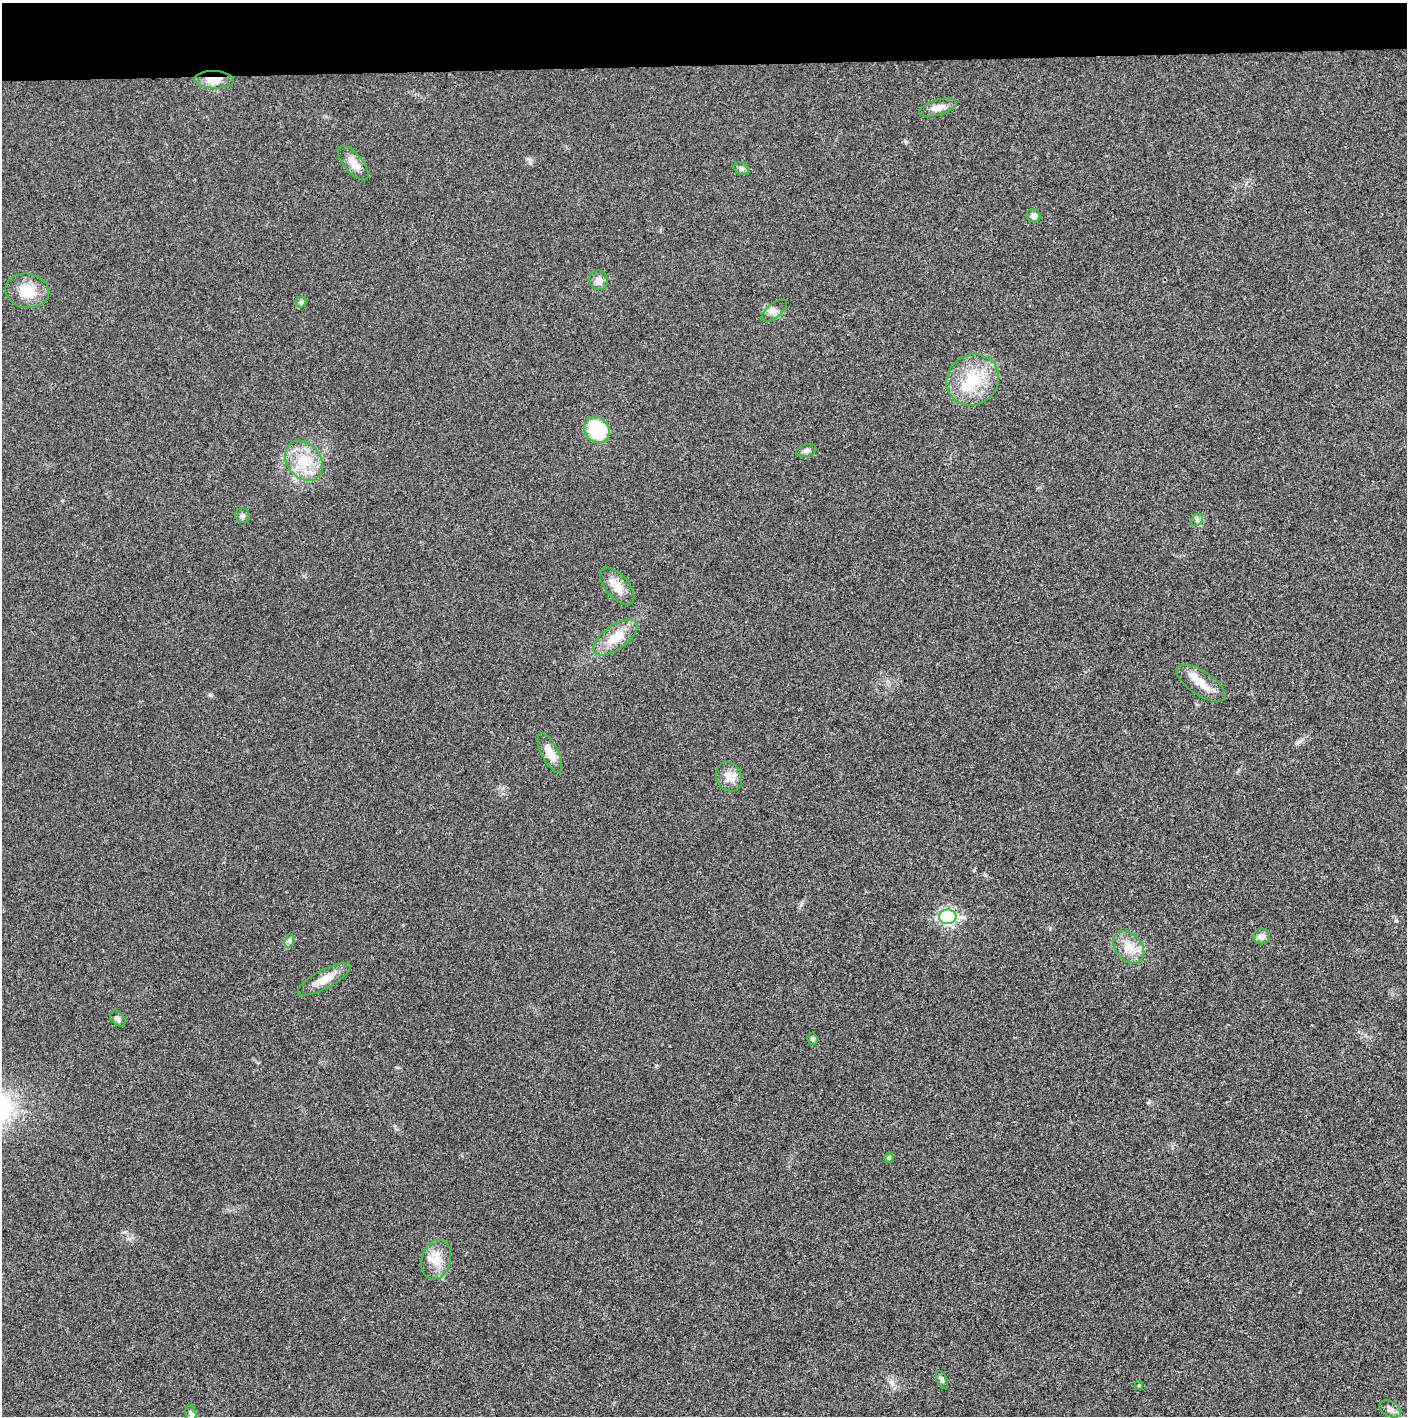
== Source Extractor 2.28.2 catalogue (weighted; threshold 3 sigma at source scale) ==
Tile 2 of 3 x 3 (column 2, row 1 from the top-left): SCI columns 1410-2814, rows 2830-4243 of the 4221 x 4243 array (HDU 1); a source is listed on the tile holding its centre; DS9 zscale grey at full resolution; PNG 1409 x 1418 px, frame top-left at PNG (2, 3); each listed source drawn as its Kron ellipse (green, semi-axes under 4 px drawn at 4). Shown black and unused: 4% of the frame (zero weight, under 3 of 4 exposures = <1% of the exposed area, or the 3 px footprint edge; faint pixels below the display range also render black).
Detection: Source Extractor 2.28.2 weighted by HDU 2 'WHT'; one run over the whole footprint, this tile lists its part. Background 0.019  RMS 0.0051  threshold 0.023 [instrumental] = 3 sigma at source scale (4.5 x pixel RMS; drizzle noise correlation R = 1.50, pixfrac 1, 0.05/0.05 arcsec/px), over >= 5 px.
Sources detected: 35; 2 inside a brighter listed object's ellipse — not listed separately; the other 33 listed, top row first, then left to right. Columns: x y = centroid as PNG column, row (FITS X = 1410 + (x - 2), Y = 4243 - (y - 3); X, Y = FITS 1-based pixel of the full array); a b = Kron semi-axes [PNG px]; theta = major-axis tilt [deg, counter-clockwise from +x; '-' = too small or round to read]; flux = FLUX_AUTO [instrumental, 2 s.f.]
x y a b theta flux
214 80 20 8 -2 8.2
938 108 19 7 16 4.2
353 163 21 9 -51 5.7
741 169 8 6 -33 1.4
1034 216 7 6 - 2.1
599 280 10 9 - 3
27 291 22 17 -10 12
301 302 5 5 - 0.96
774 311 15 7 40 2.9
973 380 27 25 37 23
597 430 14 12 -54 30
806 450 10 6 14 1.7
304 461 22 16 -52 14
242 516 7 7 - 1.4
1197 520 6 5 - 1.1
617 586 22 11 -49 7.4
615 637 26 12 35 11
1201 683 28 12 -33 8.3
550 753 21 8 -63 7.3
729 777 15 12 -62 4.9
948 917 8 7 - 98
1262 937 8 7 - 2.9
289 941 7 4 72 1.2
1129 947 18 13 -50 8.1
324 979 29 9 28 8.1
118 1018 9 6 -48 1.8
813 1039 6 5 - 1
889 1157 5 4 - 1.1
436 1259 20 14 74 8
942 1380 9 5 -66 1.2
1139 1385 4 4 - 0.57
1390 1409 11 7 -28 2.4
191 1414 9 5 -78 1.3
Overlapping masked pixels (flux is a lower limit): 1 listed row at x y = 214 80
Unlisted compact peaks at least as high as the median listed source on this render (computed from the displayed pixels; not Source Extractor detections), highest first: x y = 530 162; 210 695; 1299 741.